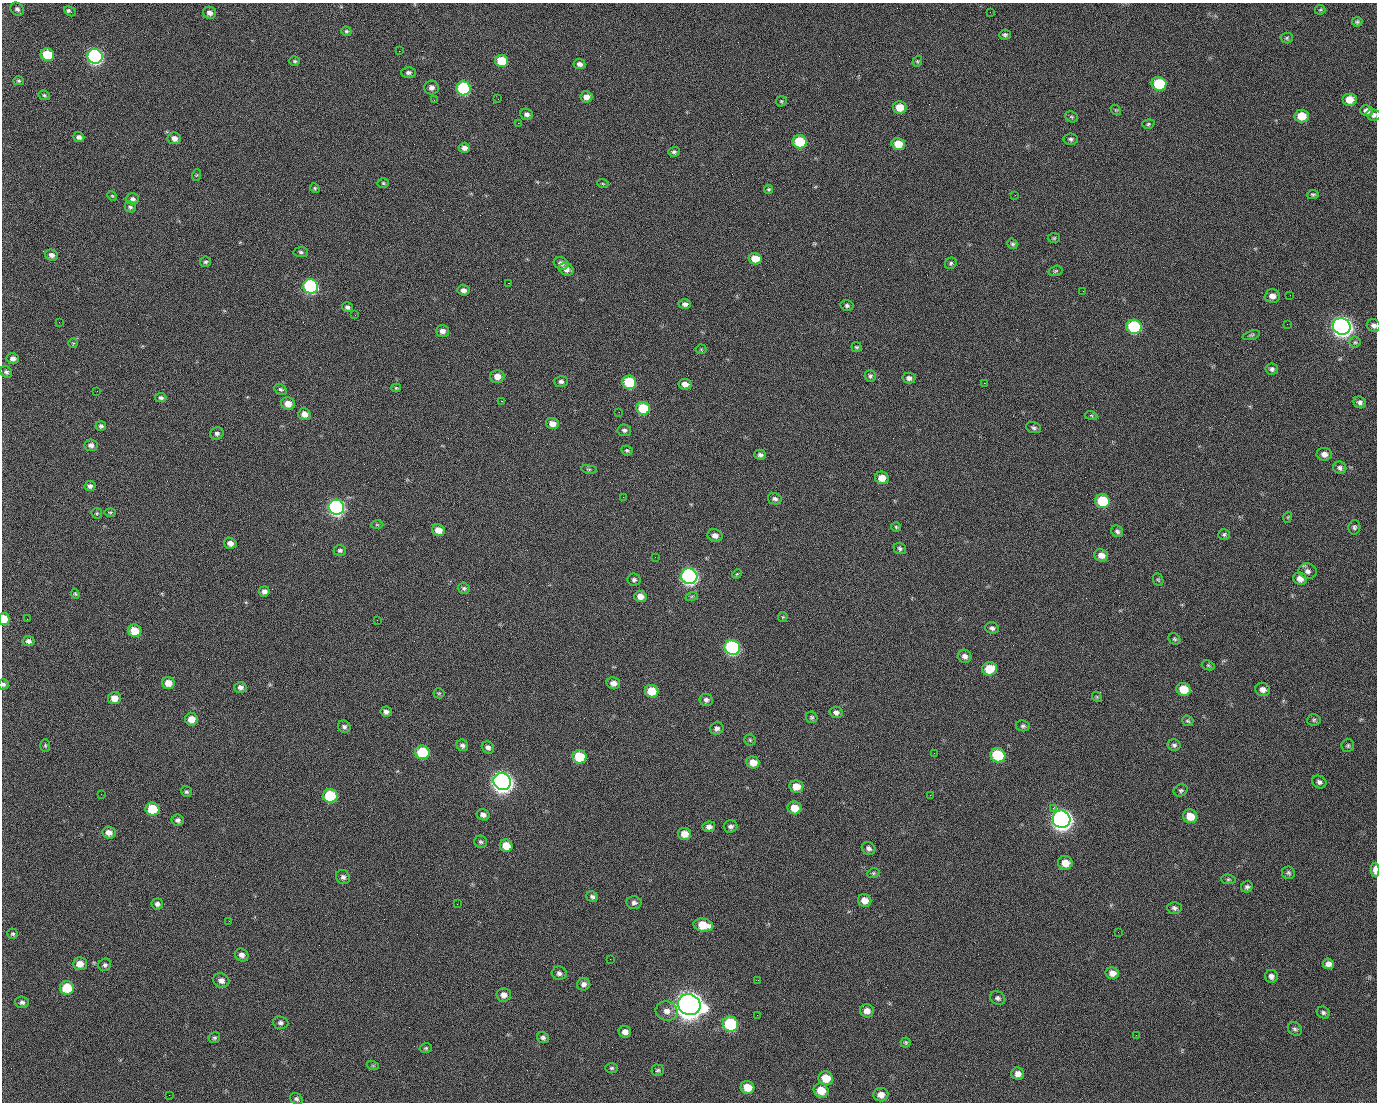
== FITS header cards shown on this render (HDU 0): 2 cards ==
NAXIS1  =                 1375 / length of data axis 1
NAXIS2  =                 1100 / length of data axis 2

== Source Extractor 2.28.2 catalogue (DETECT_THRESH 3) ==
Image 1375 x 1100 px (HDU 0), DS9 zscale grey, 1 PNG px = 1 image px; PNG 1379 x 1104 px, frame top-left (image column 1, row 1100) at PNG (2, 3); each listed source drawn as its Kron ellipse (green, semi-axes under 4 px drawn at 4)
Background 1450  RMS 28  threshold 84.6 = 3 sigma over >= 5 px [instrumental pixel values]
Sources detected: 269; all 269 listed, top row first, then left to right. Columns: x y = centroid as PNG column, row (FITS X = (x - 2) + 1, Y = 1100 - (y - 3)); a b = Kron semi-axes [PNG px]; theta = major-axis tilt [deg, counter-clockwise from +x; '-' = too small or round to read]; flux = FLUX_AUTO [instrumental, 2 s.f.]
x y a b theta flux
17 9 7 6 - 5.0e+03
1320 10 5 4 - 2.4e+03
70 11 6 3 -28 6.4e+03
990 12 2 2 - 1.7e+03
209 13 7 6 - 7.8e+03
1357 22 5 5 - 3.1e+03
346 31 5 4 - 3.4e+03
1005 35 6 5 - 3.9e+03
1287 38 6 5 - 3.1e+03
399 51 2 2 - 2.1e+04
47 55 7 6 - 7.5e+04
95 56 8 7 - 5.1e+05
295 61 5 4 - 3.1e+03
501 61 6 6 - 5.8e+04
917 61 6 4 71 2.4e+03
579 64 6 5 - 7.5e+03
408 72 7 5 0 5.9e+03
19 81 5 4 - 2.8e+03
1159 84 7 7 - 1.1e+05
431 88 7 7 - 7.7e+03
463 88 7 7 - 1.8e+05
44 95 6 4 -26 2.8e+03
586 97 6 6 - 1.3e+04
498 99 2 2 - 1.1e+03
1349 99 7 6 - 2.5e+04
434 100 3 2 - 4.0e+03
781 101 5 5 - 2.6e+03
900 107 7 6 - 3.6e+04
1116 110 6 4 -42 2.5e+03
1367 111 6 5 - 9.9e+03
527 114 6 5 - 6.8e+03
1373 115 7 5 -11 7.0e+03
1302 116 7 6 - 3.6e+04
1071 117 7 5 -21 3.5e+03
518 123 2 2 - 2.4e+04
1148 124 6 4 18 3.2e+03
79 137 5 5 - 5.7e+03
174 138 6 6 - 1.0e+04
1071 139 7 6 - 5.2e+03
800 142 7 6 - 9.3e+04
898 144 7 6 - 3.2e+04
464 148 6 4 0 9.3e+03
674 152 5 5 - 4.5e+03
197 175 6 3 70 2.0e+03
383 183 6 5 - 2.7e+03
603 184 5 3 - 1.9e+03
315 188 5 4 - 2.6e+03
769 189 4 4 - 2.4e+03
1313 194 6 4 7 3.2e+03
1015 195 2 2 - 6.5e+03
112 196 5 4 - 2.2e+03
132 199 6 5 - 5.7e+03
130 207 6 5 - 4.1e+03
1054 238 6 5 - 2.7e+03
1012 244 5 4 - 3.4e+03
301 252 7 5 -3 4.0e+03
52 255 6 5 - 8.8e+03
755 259 6 5 - 3.2e+04
206 262 5 5 - 3.6e+03
561 263 7 6 - 9.5e+03
951 263 6 5 - 3.6e+03
566 269 7 6 - 1.0e+04
1055 271 7 5 16 3.1e+03
508 283 2 2 - 5.5e+04
311 286 7 7 - 3.2e+05
464 290 6 5 - 7.9e+03
1083 291 2 2 - 3.2e+03
1290 295 3 2 - 1.8e+03
1272 296 8 7 - 1.2e+04
685 304 6 5 - 6.3e+03
847 305 6 5 - 4.4e+03
347 307 5 5 - 4.9e+03
355 315 2 2 - 1.1e+03
59 322 2 2 - 1.4e+03
1287 324 2 2 - 1.1e+03
1374 325 7 6 - 6.6e+03
1342 326 9 8 - 1.4e+06
1134 327 8 7 - 1.8e+05
442 331 6 6 - 9.8e+03
1251 335 9 4 18 3.5e+03
1355 342 5 5 - 3.1e+03
73 343 5 5 - 2.2e+03
856 347 5 5 - 2.8e+03
701 349 5 5 - 1.9e+03
13 359 6 5 - 8.5e+03
1272 369 6 5 - 5.6e+03
6 372 6 5 - 4.9e+03
497 376 7 6 - 1.7e+04
870 376 6 5 - 4.1e+03
909 378 6 5 - 6.7e+03
561 381 6 5 - 5.6e+03
629 382 7 6 - 9.3e+04
984 383 2 2 - 1.9e+04
685 384 6 5 - 1.1e+04
396 388 5 4 - 2.6e+03
281 389 7 5 -30 3.9e+03
97 391 2 2 - 1.2e+03
161 398 6 4 -12 4.3e+03
501 401 3 2 - 5.9e+04
1360 402 6 5 - 5.8e+03
288 404 7 6 - 2.0e+04
643 408 7 6 - 6.9e+04
619 412 2 2 - 7.8e+02
304 414 6 5 - 1.4e+04
1091 415 6 4 -19 2.7e+03
552 424 6 5 - 1.4e+04
101 426 5 4 - 4.7e+03
1034 428 8 5 -18 4.3e+03
624 430 7 5 -7 4.8e+03
217 433 7 6 - 5.5e+03
91 445 6 6 - 7.9e+03
627 451 6 5 - 3.4e+03
1324 454 7 6 - 1.0e+04
760 455 6 5 - 5.4e+03
1340 468 7 6 - 5.8e+03
589 469 8 4 -8 2.7e+03
882 478 7 6 - 2.2e+04
90 486 5 5 - 5.7e+03
623 497 2 2 - 3.1e+03
775 499 7 5 -13 5.1e+03
1103 501 7 6 - 9.0e+04
336 507 8 7 - 5.7e+05
110 512 6 4 0 2.5e+03
97 513 5 5 - 2.8e+03
1288 517 5 3 - 1.7e+03
377 525 6 4 -1 2.2e+03
896 527 5 5 - 2.6e+03
1354 527 7 6 - 4.3e+03
438 530 6 6 - 2.0e+04
1117 531 6 5 - 4.8e+03
1224 534 6 5 - 3.6e+03
715 535 8 6 -16 1.0e+04
230 543 6 5 - 1.0e+04
900 548 6 5 - 4.1e+03
340 550 6 5 - 4.0e+03
1101 555 7 6 - 1.4e+04
655 557 2 2 - 8.4e+02
1308 571 9 7 -12 8.6e+03
737 574 5 4 - 2.2e+03
689 576 8 7 - 6.8e+05
1300 579 7 6 - 1.2e+04
634 580 6 6 - 5.1e+03
1158 580 6 5 - 2.6e+03
464 588 6 5 - 3.5e+03
264 591 5 5 - 7.9e+03
75 594 5 4 - 2.4e+03
640 596 6 5 - 1.3e+04
692 596 6 4 19 2.4e+03
783 617 5 5 - 2.2e+03
4 619 6 5 - 3.7e+04
27 619 2 2 - 3.8e+03
377 620 2 2 - 1.1e+04
992 628 6 6 - 5.4e+03
135 631 7 6 - 4.1e+04
1174 639 6 5 - 3.2e+03
28 641 6 5 - 7.1e+03
732 647 8 7 - 3.2e+05
965 656 7 6 - 8.5e+03
1208 665 6 4 -18 2.7e+03
989 669 7 6 - 4.6e+04
168 683 6 6 - 2.0e+04
613 683 7 6 - 1.1e+04
3 684 5 5 - 3.9e+03
240 687 6 5 - 7.0e+03
1183 689 7 6 - 3.8e+04
1263 689 7 6 - 1.1e+04
651 691 7 6 - 4.5e+04
439 693 5 5 - 2.6e+03
1097 697 5 4 - 2.1e+03
114 698 6 6 - 1.9e+04
706 700 7 6 - 6.0e+03
386 712 6 5 - 7.0e+03
836 712 6 5 - 7.3e+03
812 717 6 5 - 3.2e+03
191 719 6 6 - 2.1e+04
1314 720 7 5 4 3.7e+03
1188 721 6 5 - 3.1e+03
1023 726 7 5 -6 4.1e+03
344 727 6 6 - 5.0e+03
717 729 7 6 - 6.0e+03
750 740 5 5 - 2.7e+03
45 745 6 4 -89 2.7e+03
462 745 6 5 - 5.7e+03
1174 745 6 6 - 4.5e+03
1348 745 6 6 - 3.7e+03
488 747 6 5 - 6.5e+03
422 752 7 7 - 9.6e+04
934 753 2 2 - 1.8e+03
998 755 7 7 - 1.2e+05
579 757 7 6 - 7.2e+04
753 762 6 6 - 2.1e+04
502 781 9 8 - 1.5e+06
1319 782 7 6 - 6.3e+03
796 786 7 6 - 2.4e+04
1181 790 7 6 - 3.9e+03
186 792 6 5 - 3.6e+03
101 794 2 2 - 2.3e+03
930 795 2 2 - 7.6e+03
330 796 7 7 - 1.3e+05
795 808 7 6 - 2.9e+04
1053 808 2 2 - 1.6e+04
152 809 7 6 - 7.1e+04
483 815 6 5 - 7.9e+03
1190 816 7 6 - 3.0e+04
1061 819 9 8 - 1.4e+06
178 820 6 5 - 5.4e+03
730 826 7 6 - 6.6e+03
709 827 6 5 - 7.0e+03
109 833 6 6 - 1.3e+04
684 834 7 6 - 2.0e+04
481 842 6 6 - 4.1e+03
506 846 6 6 - 2.6e+04
869 848 7 6 - 6.0e+03
1065 863 7 7 - 2.3e+04
1375 870 7 3 90 1.6e+04
873 873 6 4 22 2.6e+03
1288 873 6 6 - 4.3e+03
343 877 7 6 - 6.3e+03
1228 879 7 5 -5 3.3e+03
1247 887 6 5 - 4.4e+03
592 897 6 5 - 4.8e+03
865 900 7 6 - 1.8e+04
634 903 7 6 - 6.2e+03
157 904 6 5 - 6.2e+03
457 904 2 2 - 1.6e+03
1174 908 7 6 - 5.2e+03
229 921 2 2 - 9.2e+02
703 925 10 6 -10 4.2e+04
1118 932 2 2 - 2.0e+03
13 934 5 5 - 3.0e+03
242 955 7 6 - 8.2e+03
610 959 2 2 - 2.3e+03
80 964 7 6 - 1.8e+04
1328 964 5 5 - 1.0e+04
105 965 6 6 - 4.8e+03
559 973 7 6 - 6.9e+03
1112 973 7 6 - 1.2e+04
1271 976 6 6 - 7.8e+03
221 980 8 7 - 9.8e+03
758 980 3 2 - 2.1e+03
584 984 6 6 - 7.2e+03
67 988 7 7 - 6.0e+04
504 995 7 6 - 1.2e+04
998 998 8 6 -34 5.8e+03
22 1002 7 6 - 5.8e+03
689 1005 11 10 - 2.9e+06
667 1011 11 9 -21 1.4e+04
867 1011 7 6 - 1.3e+04
1323 1013 7 5 -30 4.4e+03
757 1015 2 2 - 1.1e+03
281 1023 8 6 -4 5.5e+03
730 1024 8 7 - 1.9e+05
1295 1029 7 6 - 4.7e+03
625 1032 6 6 - 1.0e+04
1136 1035 2 2 - 1.1e+03
214 1038 6 5 - 3.4e+03
543 1038 6 5 - 4.6e+03
906 1042 5 5 - 2.7e+03
426 1048 6 5 - 3.0e+03
373 1066 6 4 -19 2.1e+03
612 1068 6 5 - 3.5e+03
658 1070 6 5 - 3.5e+03
1018 1074 6 6 - 1.1e+04
826 1078 7 7 - 3.6e+04
747 1087 7 6 - 3.0e+04
821 1090 7 7 - 3.5e+04
169 1095 2 2 - 5.2e+03
881 1095 7 6 - 1.3e+04
296 1099 7 5 -39 4.2e+03
At the frame edge (FLAGS 8, measured only in part): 5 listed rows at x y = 1373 115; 1374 325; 4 619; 3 684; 1375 870